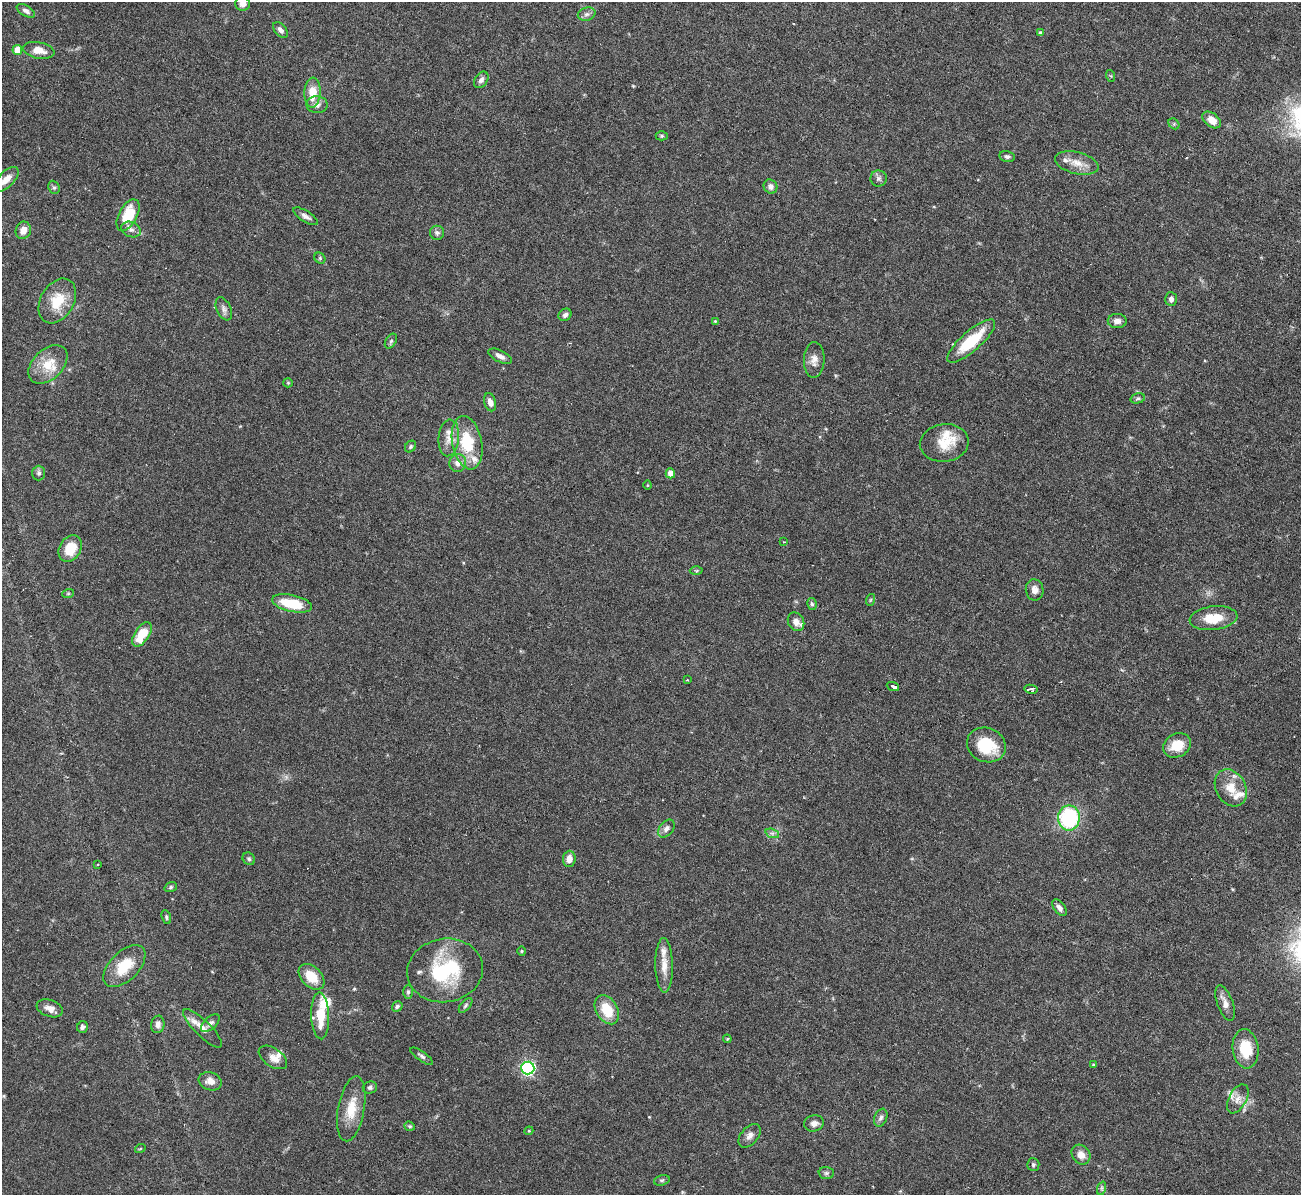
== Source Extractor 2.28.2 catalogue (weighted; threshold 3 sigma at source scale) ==
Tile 10 of 4 x 4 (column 2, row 3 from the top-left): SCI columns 1300-2598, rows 1338-2530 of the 5198 x 5182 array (HDU 1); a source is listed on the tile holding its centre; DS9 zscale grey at full resolution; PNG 1303 x 1197 px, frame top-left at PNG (2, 2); each listed source drawn as its Kron ellipse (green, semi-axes under 4 px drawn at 4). Shown black and unused: <1% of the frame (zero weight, under 3 of 6 exposures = <1% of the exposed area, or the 3 px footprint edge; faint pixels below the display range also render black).
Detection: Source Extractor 2.28.2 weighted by HDU 2 'WHT'; one run over the whole footprint, this tile lists its part. Background 0.0886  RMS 0.0033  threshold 0.0136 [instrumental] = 3 sigma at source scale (4.09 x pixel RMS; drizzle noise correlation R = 1.36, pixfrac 0.8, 0.05/0.05 arcsec/px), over >= 5 px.
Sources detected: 125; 2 cosmic-ray / hot-pixel residue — neither listed nor drawn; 12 inside a brighter listed object's ellipse — not listed separately; the other 111 listed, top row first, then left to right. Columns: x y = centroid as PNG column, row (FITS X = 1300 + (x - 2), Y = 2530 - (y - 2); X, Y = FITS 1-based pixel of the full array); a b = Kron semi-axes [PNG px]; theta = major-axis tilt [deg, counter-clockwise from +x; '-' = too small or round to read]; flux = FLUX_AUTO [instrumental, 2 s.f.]
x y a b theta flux
243 4 7 6 - 2.2
26 11 10 5 -30 1
587 14 9 6 15 1.1
280 30 9 5 -49 1.1
1040 33 4 3 - 0.84
17 50 5 5 - 4.6
39 50 16 8 -10 3.5
1111 76 6 4 -71 0.38
481 80 9 6 56 1.2
312 93 15 8 87 5.6
317 105 10 8 -1 1.5
1212 120 10 6 -39 3.6
1174 124 6 5 - 0.48
662 136 6 4 0 0.44
1007 156 8 5 -11 0.76
1077 163 22 11 -14 3.9
879 178 8 8 - 1.1
6 179 15 7 46 2.8
54 187 7 5 -67 0.6
770 187 7 6 - 1.3
128 215 17 9 62 11
306 216 14 5 -32 1.4
131 229 10 7 -23 1.3
23 230 9 7 71 2.2
437 233 7 7 - 1
320 258 6 5 - 0.44
1171 299 7 6 - 1.4
57 301 24 16 60 8.4
224 309 12 7 -65 1.2
565 315 7 5 37 0.99
715 321 4 4 - 0.29
1117 321 9 7 0 1.8
391 341 8 5 58 0.65
971 341 30 10 41 13
500 356 13 5 -26 1.6
814 360 18 10 88 2.5
48 364 23 15 44 6.9
288 383 5 4 - 0.37
1138 398 7 5 15 0.59
490 402 9 5 -75 2
449 438 18 10 85 3.3
467 443 27 15 -79 14
944 443 24 18 8 7.1
411 446 6 5 - 0.61
458 463 9 8 - 2.1
39 473 7 6 - 0.89
670 473 5 4 - 2.2
647 485 4 4 - 0.32
784 542 3 2 - 0.19
70 549 14 10 59 7.5
696 571 6 4 -1 0.44
1035 590 11 9 -81 2
68 594 6 4 19 0.34
870 600 6 3 71 0.38
292 603 20 8 -12 10
812 604 6 5 - 0.59
1213 618 24 12 6 7.7
796 622 10 7 -59 2
142 634 14 7 56 7.5
687 680 3 3 - 0.25
893 686 6 3 -20 12
1031 689 6 4 -12 2.2
986 745 20 17 -23 12
1177 745 14 11 28 6.6
1231 788 19 15 -60 5.6
1069 818 12 11 - 28
666 828 10 6 51 1.4
772 833 7 4 -18 0.75
249 859 7 5 -46 0.67
569 859 8 6 85 2.3
98 864 2 2 - 0.26
171 887 6 5 - 0.57
1059 908 9 5 -53 1.3
166 917 7 4 -70 0.52
522 951 4 4 - 0.37
664 965 27 8 -89 4.2
124 966 26 14 45 8.4
445 970 38 31 10 25
311 977 15 10 -45 6.3
408 992 7 5 90 0.64
1225 1003 18 8 -70 2.4
465 1005 9 4 50 0.64
397 1006 6 4 35 0.72
50 1008 13 8 -18 2.1
607 1010 15 10 -60 8.6
320 1016 23 9 -88 8.3
210 1023 11 6 42 1.1
158 1024 9 6 81 1.6
82 1027 6 5 - 0.93
203 1028 26 8 -45 3.4
727 1039 4 4 - 0.31
1246 1049 19 13 -83 8.9
422 1056 13 4 -35 0.92
273 1057 16 9 -34 2.5
1093 1065 4 3 - 0.39
528 1068 6 6 - 65
210 1081 12 9 -20 2.4
370 1088 7 6 - 0.79
1238 1099 16 9 62 2.4
351 1109 33 13 80 7.5
881 1118 9 6 68 0.99
814 1123 10 8 13 1.6
410 1126 5 4 - 0.48
529 1131 4 4 - 0.37
750 1136 14 8 49 1.8
140 1149 5 3 - 0.3
1081 1155 10 8 -53 2.4
1033 1165 6 6 - 0.6
826 1173 7 6 - 0.78
662 1180 8 5 18 0.58
1102 1188 7 4 71 0.57
Isophote crosses this tile's border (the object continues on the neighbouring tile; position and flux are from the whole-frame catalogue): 1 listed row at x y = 243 4